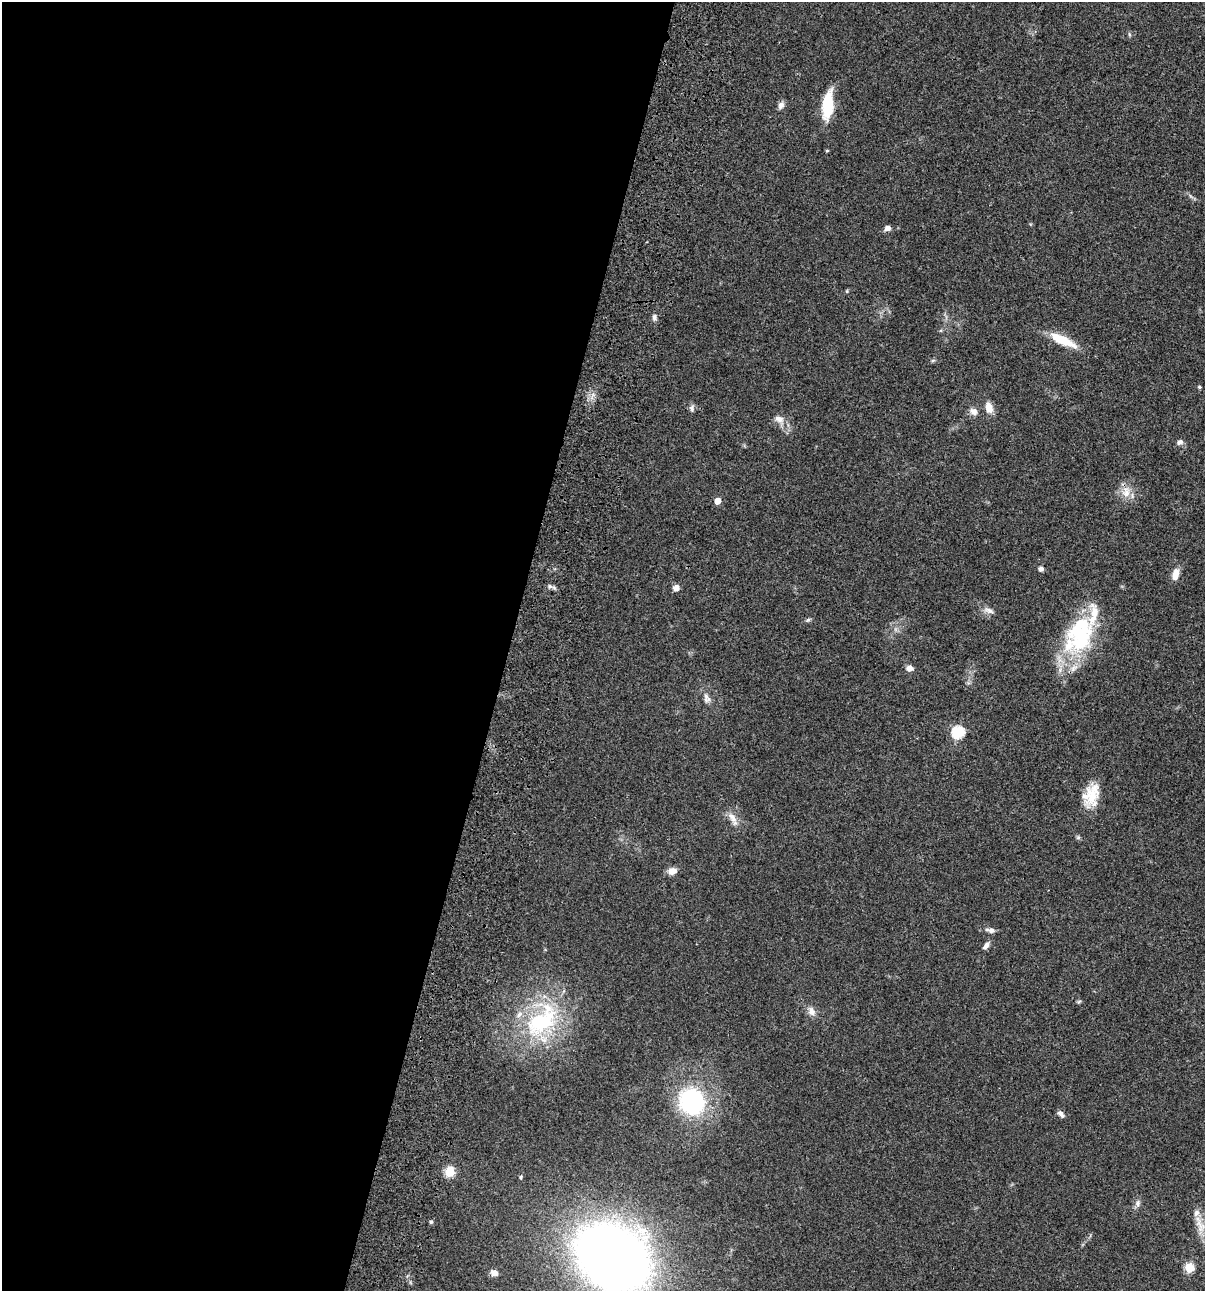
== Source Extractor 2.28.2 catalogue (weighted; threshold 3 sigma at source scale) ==
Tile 5 of 4 x 4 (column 1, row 2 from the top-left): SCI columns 235-1437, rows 2697-3985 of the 5405 x 5390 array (HDU 1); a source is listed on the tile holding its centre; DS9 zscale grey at full resolution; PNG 1207 x 1293 px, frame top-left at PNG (2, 2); no overlay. Shown black and unused: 42% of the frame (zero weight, under 3 of 4 exposures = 9% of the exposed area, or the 3 px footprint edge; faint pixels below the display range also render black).
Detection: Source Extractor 2.28.2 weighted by HDU 2 'WHT'; one run over the whole footprint, this tile lists its part. Background 0.0462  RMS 0.0055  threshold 0.0249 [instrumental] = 3 sigma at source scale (4.5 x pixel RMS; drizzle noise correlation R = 1.50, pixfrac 1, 0.05/0.05 arcsec/px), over >= 5 px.
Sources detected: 50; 5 inside a brighter listed object's ellipse — not listed separately; the other 45 listed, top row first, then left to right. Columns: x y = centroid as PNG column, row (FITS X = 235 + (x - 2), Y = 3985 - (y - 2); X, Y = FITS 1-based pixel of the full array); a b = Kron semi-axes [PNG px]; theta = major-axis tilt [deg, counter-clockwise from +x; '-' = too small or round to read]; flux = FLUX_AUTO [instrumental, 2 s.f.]
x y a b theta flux
1129 34 6 4 -72 0.72
781 105 10 7 64 2.2
828 106 24 9 85 25
827 151 4 4 - 0.58
887 228 8 7 - 2.1
847 291 5 3 - 0.55
654 317 9 5 84 1.5
1062 340 34 10 -25 14
933 360 6 4 19 0.73
1199 387 4 4 - 0.73
989 407 13 8 -76 5.3
692 408 10 6 86 1.5
973 411 10 9 - 2.9
779 419 14 9 -25 4
1180 442 8 6 26 1.7
1126 492 18 12 83 6.5
717 501 5 4 - 7.1
1041 569 6 5 - 1.6
1175 574 13 7 76 5.3
554 588 7 4 -19 1.2
676 588 6 6 - 3.3
989 610 14 7 -24 2.6
808 620 6 5 - 0.89
1081 634 48 27 -83 40
909 668 8 6 -8 2.5
707 698 15 8 -73 3
958 732 6 6 - 54
1091 794 30 16 66 13
732 818 18 8 -54 4.2
672 871 9 7 4 4.3
991 930 9 6 -12 2.3
986 945 9 5 53 2.2
1079 1001 6 4 20 0.7
812 1011 11 8 -74 3.2
542 1021 58 31 44 62
691 1102 20 18 -54 77
1061 1114 9 5 -41 2.1
449 1172 5 5 - 28
521 1177 4 4 - 0.63
1138 1203 10 7 76 2
431 1222 5 4 - 0.79
1200 1226 26 11 -69 7.1
613 1257 51 40 -33 630
1189 1268 5 5 - 25
494 1273 8 6 -20 3.2
Isophote crosses this tile's border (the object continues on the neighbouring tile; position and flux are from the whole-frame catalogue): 1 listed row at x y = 613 1257